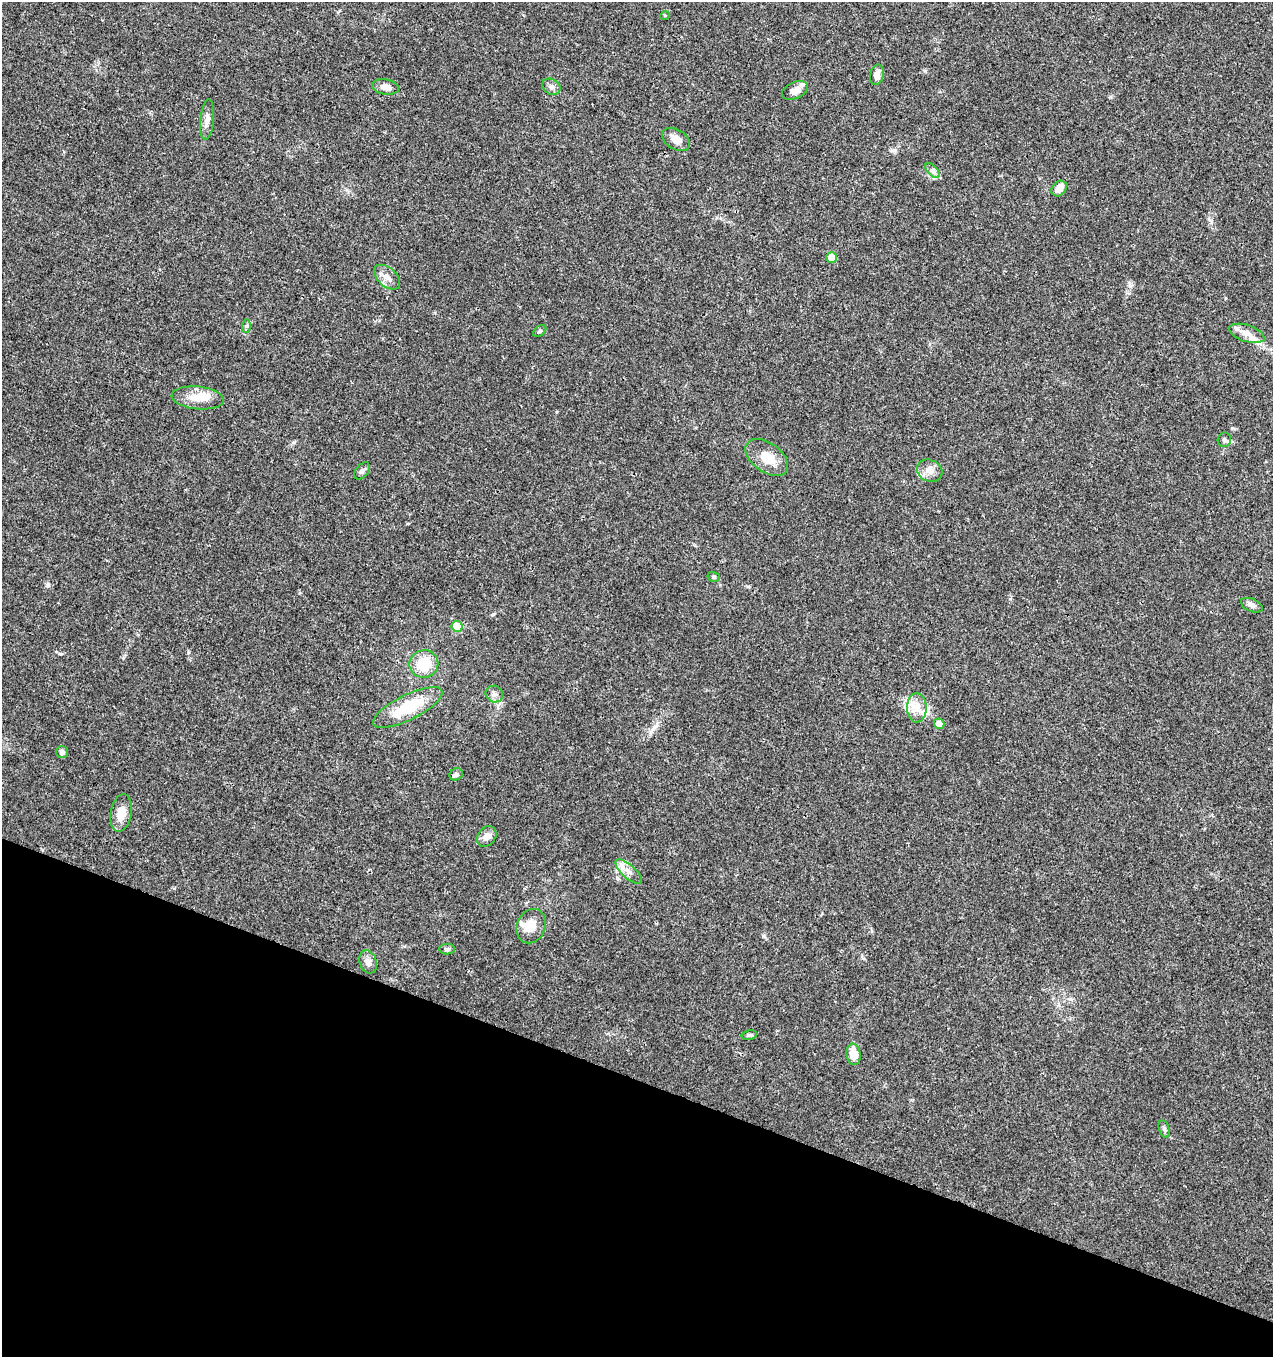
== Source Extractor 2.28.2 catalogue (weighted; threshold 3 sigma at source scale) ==
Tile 15 of 4 x 4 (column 3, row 4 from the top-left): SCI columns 2758-4028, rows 10-1364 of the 5579 x 5430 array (HDU 1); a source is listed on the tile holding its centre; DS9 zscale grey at full resolution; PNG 1275 x 1359 px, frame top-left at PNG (2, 2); each listed source drawn as its Kron ellipse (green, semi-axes under 4 px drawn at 4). Shown black and unused: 20% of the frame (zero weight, under 3 of 4 exposures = <1% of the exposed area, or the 3 px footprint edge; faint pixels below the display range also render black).
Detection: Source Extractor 2.28.2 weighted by HDU 2 'WHT'; one run over the whole footprint, this tile lists its part. Background 0.0419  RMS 0.0035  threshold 0.0157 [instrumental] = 3 sigma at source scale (4.5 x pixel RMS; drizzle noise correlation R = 1.50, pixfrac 1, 0.0396/0.0396 arcsec/px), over >= 5 px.
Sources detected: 43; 5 inside a brighter listed object's ellipse — not listed separately; the other 38 listed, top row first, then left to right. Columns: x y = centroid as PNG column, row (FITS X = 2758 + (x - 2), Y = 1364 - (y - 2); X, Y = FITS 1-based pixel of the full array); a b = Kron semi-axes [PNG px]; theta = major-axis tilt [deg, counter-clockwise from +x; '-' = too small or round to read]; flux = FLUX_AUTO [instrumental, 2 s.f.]
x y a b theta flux
665 15 5 3 - 0.31
877 75 10 6 76 2.2
385 87 13 7 -9 2.5
551 87 9 7 -30 1.4
795 90 14 8 25 2.7
207 119 20 6 85 2.3
676 139 15 10 -32 3
932 171 9 5 -45 1.1
1059 189 8 6 48 3.2
832 257 5 5 - 7.3
387 277 15 9 -42 2.7
247 326 7 4 90 0.58
540 331 7 5 37 0.57
1247 333 18 8 -18 3.1
198 398 26 11 -6 5.6
1224 440 7 6 - 1
767 457 24 14 -36 6.6
362 471 10 6 50 1
930 471 13 10 -23 2.8
714 577 6 5 - 0.59
1252 605 11 6 -22 1.5
457 626 5 5 - 8.6
424 664 14 14 - 9.4
494 694 9 8 - 1.4
408 707 38 12 26 15
917 708 14 10 -89 3.9
939 724 5 5 - 2.4
62 752 6 6 - 1.2
456 774 7 6 - 0.98
121 813 19 10 80 4.8
487 836 11 8 49 2.4
629 871 16 6 -42 2.6
531 926 18 14 67 5.2
447 949 8 5 0 0.73
368 962 12 8 -70 2
749 1035 8 5 10 0.67
854 1054 11 7 -82 6.3
1164 1129 9 5 -70 0.76
Unlisted compact peaks at least as high as the median listed source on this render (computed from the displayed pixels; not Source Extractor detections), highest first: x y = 47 585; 1232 428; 61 654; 764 936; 188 652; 294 442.